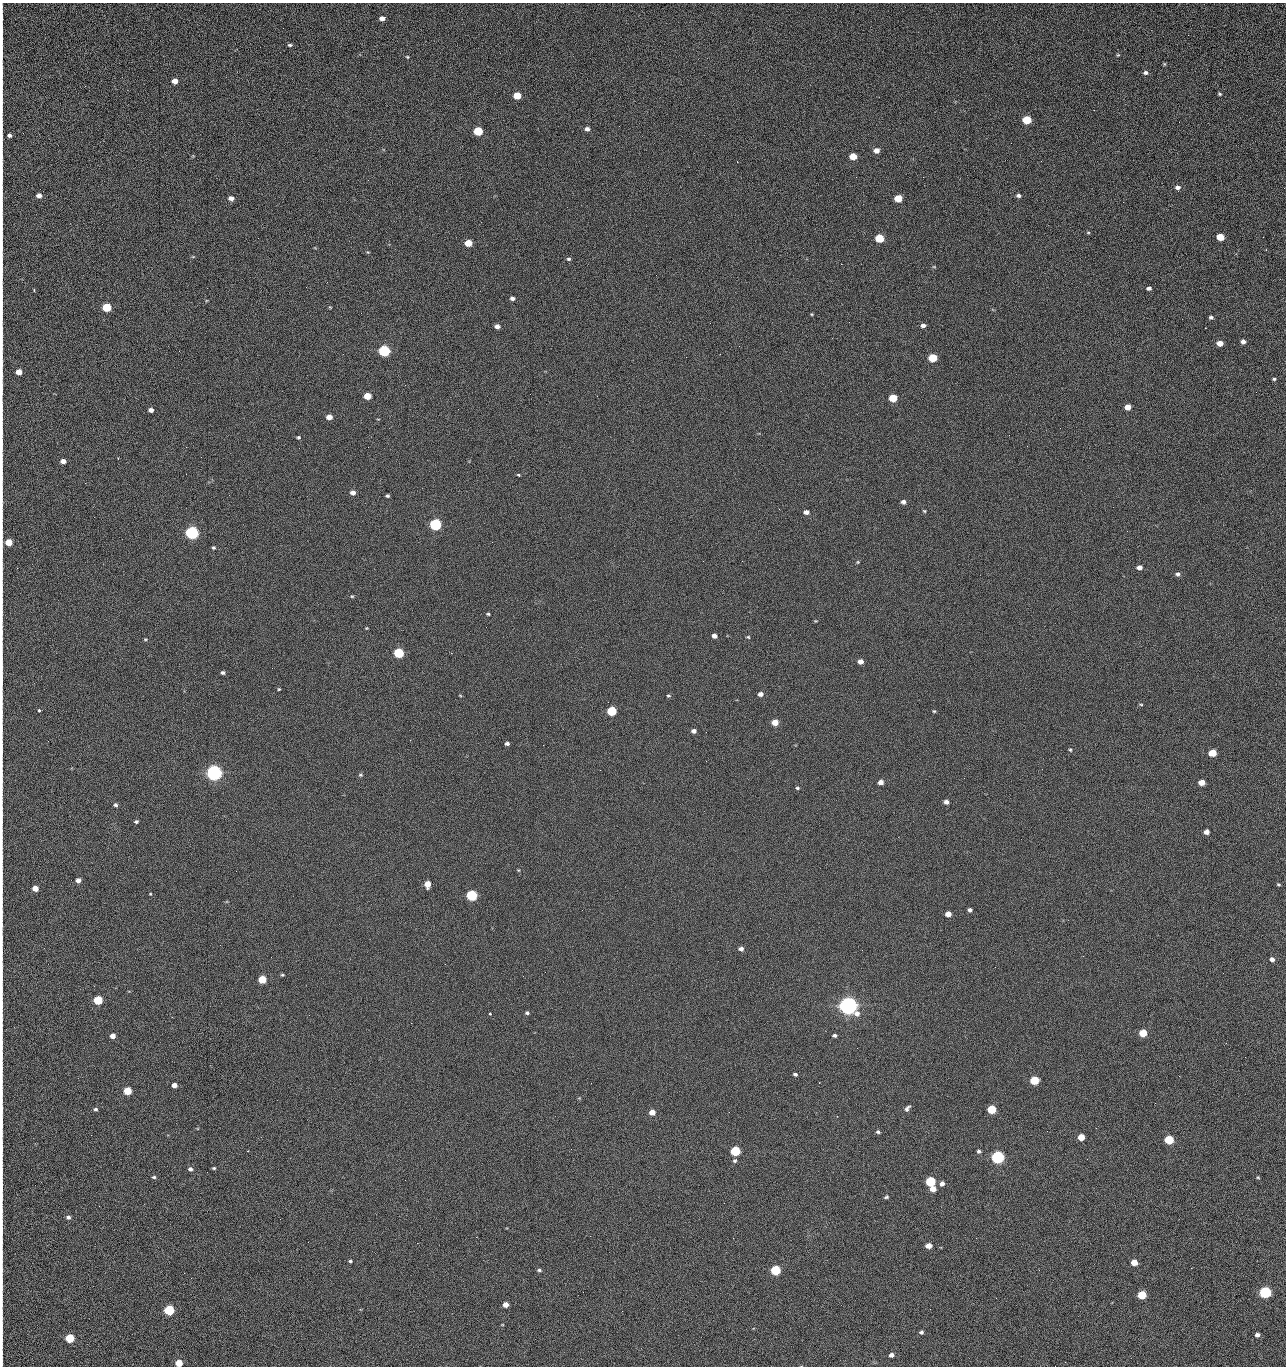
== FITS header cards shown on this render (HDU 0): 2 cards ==
NAXIS1  =                 1284 /fastest changing axis
NAXIS2  =                 1364 /next to fastest changing axis

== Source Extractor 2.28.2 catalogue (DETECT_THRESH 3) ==
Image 1284 x 1364 px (HDU 0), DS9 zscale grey, 1 PNG px = 1 image px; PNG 1288 x 1368 px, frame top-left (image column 1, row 1364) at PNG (2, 3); no overlay
Background 123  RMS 14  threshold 43.3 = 3 sigma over >= 5 px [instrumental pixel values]
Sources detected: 222; all 222 listed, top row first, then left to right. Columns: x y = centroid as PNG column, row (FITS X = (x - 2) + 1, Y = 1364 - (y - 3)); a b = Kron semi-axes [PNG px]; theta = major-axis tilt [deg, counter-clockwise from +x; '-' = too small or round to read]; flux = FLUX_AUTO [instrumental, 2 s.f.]
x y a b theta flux
382 18 5 4 - 4.8e+03
2 29 26 2 90 5.4e+03
1188 35 2 2 - 1.2e+03
290 45 6 4 -9 1.6e+03
1118 55 5 4 - 1.0e+03
407 57 5 4 - 1.1e+03
1164 64 5 4 - 1.0e+03
1146 73 6 5 - 2.8e+03
175 81 5 4 - 8.7e+03
2 83 13 2 90 2.6e+03
1219 94 4 3 - 1.2e+03
517 95 5 5 - 2.3e+04
2 101 12 2 90 2.0e+03
1027 120 6 5 - 4.4e+04
1179 122 2 2 - 1.1e+03
587 129 5 4 - 3.6e+03
478 131 6 5 - 5.3e+04
9 135 4 4 - 2.6e+03
876 150 5 5 - 6.3e+03
853 156 5 5 - 1.6e+04
2 157 16 2 90 3.1e+03
1041 161 3 2 - 1.8e+03
2 176 12 2 90 1.8e+03
856 177 2 2 - 2.4e+03
923 177 2 2 - 1.8e+04
1178 187 6 5 - 3.7e+03
1019 195 6 4 -5 2.5e+03
39 196 4 4 - 4.8e+03
231 198 5 4 - 5.8e+03
898 198 5 5 - 2.8e+04
1123 202 2 2 - 7.5e+02
2 229 8 2 90 1.6e+03
1088 232 6 4 0 1.0e+03
1220 237 5 5 - 2.4e+04
1263 237 2 2 - 7.6e+02
879 238 6 5 - 4.2e+04
468 243 5 5 - 2.0e+04
368 252 5 3 - 8.6e+02
193 257 6 3 -19 9.0e+02
569 259 6 4 -1 1.7e+03
841 264 2 2 - 2.7e+04
934 267 5 3 - 9.1e+02
2 270 20 2 90 3.1e+03
656 275 2 2 - 4.7e+02
306 287 2 2 - 7.1e+02
1149 288 5 4 - 2.7e+03
34 291 3 2 - 1.8e+03
512 298 5 4 - 3.0e+03
107 307 5 5 - 5.2e+04
330 307 4 3 - 7.9e+02
812 314 4 3 - 9.5e+02
1211 317 5 4 - 2.1e+03
849 322 2 2 - 7.1e+02
710 323 2 2 - 3.3e+03
923 325 5 4 - 3.7e+03
497 326 5 4 - 4.9e+03
1205 328 2 2 - 5.1e+02
2 335 15 2 90 2.2e+03
1243 342 4 4 - 4.4e+03
1220 343 5 4 - 9.8e+03
739 346 2 2 - 4.7e+02
384 351 6 5 - 1.6e+05
933 358 6 5 - 4.0e+04
2 363 13 2 90 2.4e+03
19 372 5 4 - 1.1e+04
1274 379 4 3 - 1.3e+03
1256 392 2 2 - 1.4e+03
367 396 5 5 - 2.0e+04
893 398 5 5 - 3.3e+04
1128 407 5 4 - 9.8e+03
151 410 4 4 - 4.6e+03
329 417 5 4 - 9.1e+03
1009 435 2 2 - 3.3e+03
298 437 4 4 - 1.4e+03
2 443 13 2 90 2.2e+03
1027 446 2 2 - 5.8e+02
186 447 2 2 - 2.8e+03
63 461 5 4 - 5.7e+03
519 475 3 3 - 2.3e+03
85 483 3 2 - 9.9e+02
353 493 5 4 - 5.0e+03
387 496 4 3 - 1.5e+03
903 502 5 4 - 3.5e+03
2 505 12 2 90 2.2e+03
779 509 2 2 - 5.4e+02
924 511 4 3 - 1.1e+03
806 512 5 4 - 4.9e+03
435 524 6 5 - 2.0e+05
192 533 6 5 - 3.2e+05
9 542 5 5 - 1.9e+04
492 542 2 2 - 2.6e+03
213 548 4 4 - 1.4e+03
742 561 3 2 - 7.3e+02
858 562 4 4 - 9.8e+02
1139 567 5 4 - 5.3e+03
17 568 2 2 - 4.5e+02
1178 574 6 5 - 2.5e+03
352 596 5 4 - 1.1e+03
2 601 10 2 90 1.5e+03
488 614 4 3 - 1.3e+03
815 621 6 3 0 8.1e+02
366 628 4 4 - 8.7e+02
714 636 5 4 - 4.9e+03
748 637 5 4 - 1.1e+03
145 639 4 4 - 1.0e+03
399 653 5 5 - 9.0e+04
860 662 5 4 - 7.0e+03
223 672 4 4 - 2.1e+03
2 678 9 2 90 1.6e+03
279 689 4 4 - 9.4e+02
760 694 5 4 - 4.1e+03
460 695 5 3 - 7.9e+02
668 696 5 4 - 1.3e+03
1141 704 5 3 - 9.7e+02
39 710 3 3 - 2.7e+03
611 711 5 5 - 6.6e+04
934 711 4 4 - 1.0e+03
775 722 5 4 - 1.4e+04
694 731 5 4 - 3.6e+03
706 732 2 2 - 6.8e+02
507 743 4 4 - 2.5e+03
543 745 2 2 - 3.2e+03
1070 750 5 4 - 1.2e+03
1212 753 5 5 - 2.7e+04
706 761 2 2 - 2.1e+03
600 770 2 2 - 4.4e+02
214 773 6 5 - 7.1e+05
360 775 5 4 - 1.5e+03
881 782 5 4 - 6.0e+03
1202 782 5 4 - 1.3e+04
797 788 5 4 - 1.4e+03
946 802 5 4 - 4.2e+03
115 805 5 4 - 2.0e+03
2 814 9 2 90 1.4e+03
136 822 4 3 - 1.9e+03
1206 832 4 4 - 5.8e+03
78 880 5 4 - 5.5e+03
427 884 5 5 - 1.4e+04
1278 884 4 3 - 1.2e+03
35 888 5 4 - 9.7e+03
150 894 4 3 - 7.2e+02
472 895 6 5 - 1.2e+05
970 910 4 4 - 2.7e+03
948 914 5 4 - 9.3e+03
741 949 6 5 - 3.6e+03
1083 956 2 2 - 5.1e+02
1272 959 5 4 - 4.2e+03
282 975 5 3 - 1.1e+03
523 976 3 2 - 2.1e+03
262 979 5 5 - 3.3e+04
98 1000 5 5 - 5.3e+04
848 1006 7 6 - 1.1e+06
527 1013 4 4 - 1.8e+03
490 1014 3 3 - 2.8e+03
172 1017 2 2 - 5.0e+02
411 1023 2 2 - 5.6e+03
2 1032 9 2 90 1.4e+03
1143 1033 5 5 - 2.9e+04
834 1035 5 4 - 2.2e+03
113 1036 5 4 - 6.5e+03
857 1048 2 2 - 1.3e+03
1245 1057 2 2 - 1.8e+03
795 1074 4 3 - 2.2e+03
1179 1076 3 2 - 2.7e+03
1034 1080 5 5 - 4.8e+04
174 1085 5 4 - 6.9e+03
127 1091 5 5 - 3.1e+04
1155 1103 2 2 - 9.6e+02
907 1108 9 5 53 3.0e+03
2 1109 12 3 87 2.5e+03
95 1109 5 5 - 2.0e+03
991 1109 5 5 - 4.4e+04
652 1112 5 4 - 9.0e+03
729 1112 2 2 - 9.2e+02
1096 1128 2 2 - 4.3e+02
878 1132 5 4 - 1.9e+03
91 1135 2 2 - 2.4e+03
1081 1137 5 5 - 1.7e+04
1169 1140 5 5 - 5.8e+04
2 1149 14 2 90 2.4e+03
571 1149 2 2 - 9.7e+02
247 1151 2 2 - 6.5e+02
735 1151 5 5 - 7.9e+04
979 1151 4 4 - 2.2e+03
998 1157 6 5 - 2.8e+05
1087 1159 2 2 - 1.3e+03
735 1160 6 5 - 1.9e+03
214 1168 4 3 - 1.3e+03
190 1169 5 5 - 2.6e+03
154 1177 5 4 - 1.5e+03
1258 1177 4 4 - 1.0e+03
930 1181 5 5 - 8.5e+04
2 1184 18 2 90 3.4e+03
942 1184 5 5 - 3.8e+03
933 1189 5 5 - 9.9e+03
886 1197 5 4 - 1.6e+03
68 1217 5 5 - 2.5e+03
280 1219 2 2 - 2.0e+03
2 1231 10 2 90 1.6e+03
476 1237 2 2 - 7.5e+03
308 1242 2 2 - 1.8e+03
417 1243 2 2 - 5.5e+03
928 1246 5 4 - 8.8e+03
350 1261 3 3 - 1.4e+03
1134 1262 5 5 - 1.3e+04
539 1270 5 4 - 1.7e+03
775 1270 5 5 - 8.1e+04
2 1288 11 2 90 1.7e+03
583 1292 2 2 - 4.0e+02
1265 1292 6 5 - 1.9e+05
1142 1295 5 5 - 4.5e+04
996 1298 2 2 - 2.7e+03
505 1305 5 4 - 7.6e+03
169 1310 5 5 - 1.0e+05
622 1311 3 2 - 8.2e+02
2 1332 16 2 90 2.7e+03
921 1332 4 4 - 2.0e+03
1257 1335 5 4 - 3.3e+03
70 1338 5 5 - 5.4e+04
891 1355 4 4 - 3.4e+03
179 1363 5 5 - 1.9e+04
1055 1366 2 2 - 1.9e+03
At the frame edge (FLAGS 8, measured only in part): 25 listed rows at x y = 2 29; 2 83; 2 101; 9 135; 2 157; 2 176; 2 229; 2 270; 2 335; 2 363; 2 443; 2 505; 9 542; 2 601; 2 678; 2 814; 2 1032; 2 1109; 2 1149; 2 1184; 2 1231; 2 1288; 2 1332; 179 1363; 1055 1366

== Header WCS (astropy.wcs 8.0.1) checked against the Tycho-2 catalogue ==
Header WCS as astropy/WCSLIB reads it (CRVAL/CRPIX/CD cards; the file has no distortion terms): RA---TAN/DEC--TAN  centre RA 15:41:40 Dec +51:59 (235.42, +51.98 deg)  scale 1.26 arcsec/px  FOV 26.9' x 28.5'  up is +92 deg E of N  parity flipped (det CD > 0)
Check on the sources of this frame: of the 60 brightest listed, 11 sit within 2.0 arcsec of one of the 12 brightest Tycho-2 stars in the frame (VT <= 12.29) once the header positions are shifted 0.24 arcsec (0.18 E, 0.16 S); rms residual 0.95 arcsec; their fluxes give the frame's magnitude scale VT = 24.59 - 2.5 log10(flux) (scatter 0.15 mag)
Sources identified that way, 11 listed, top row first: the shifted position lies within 2.0 arcsec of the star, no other Tycho-2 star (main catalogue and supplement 1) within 4.0 arcsec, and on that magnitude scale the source's flux lands within +1.5 / -3 mag of the star's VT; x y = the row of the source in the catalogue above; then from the Tycho-2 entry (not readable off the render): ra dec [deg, ICRS J2000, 3 dp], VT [Tycho-2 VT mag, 2 dp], TYC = Tycho-2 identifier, HIP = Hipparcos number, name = IAU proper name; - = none
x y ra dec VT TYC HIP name
384 351 235.614 +52.064 11.61 3489-1132-1 - -
435 524 235.514 +52.049 11.19 3489-1407-1 - -
192 533 235.515 +52.133 11.12 3489-1380-1 - -
214 773 235.378 +52.130 9.31 3489-1322-1 76850 -
472 895 235.303 +52.042 11.52 3489-958-1 - -
848 1006 235.232 +51.912 9.59 3489-824-1 - -
998 1157 235.143 +51.862 10.97 3489-1016-1 - -
930 1181 235.131 +51.886 12.29 3489-908-1 - -
775 1270 235.084 +51.941 11.45 3489-1346-1 - -
1265 1292 235.062 +51.771 11.53 3489-1453-1 - -
169 1310 235.075 +52.152 11.74 3489-912-1 - -